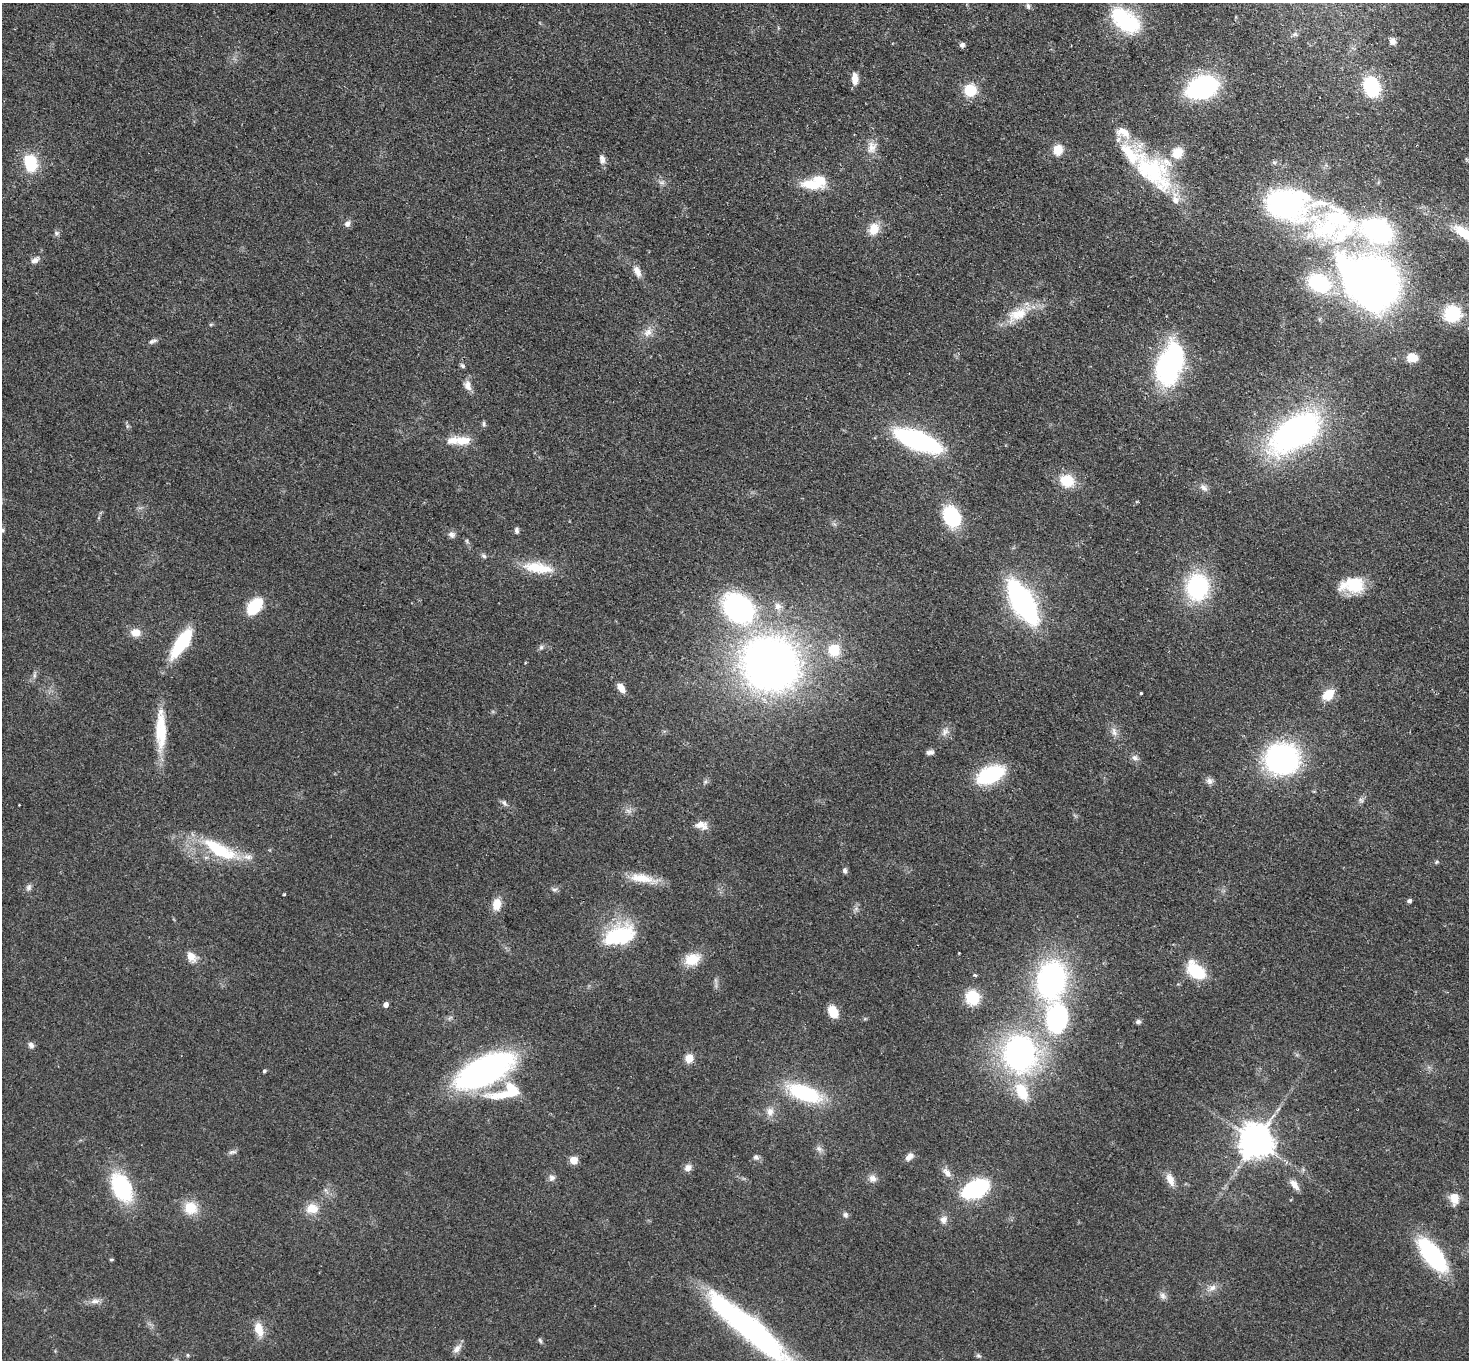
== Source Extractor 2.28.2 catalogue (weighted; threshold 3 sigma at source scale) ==
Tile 10 of 4 x 4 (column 2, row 3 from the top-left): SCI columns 1503-2969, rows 1560-2917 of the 5938 x 5974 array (HDU 1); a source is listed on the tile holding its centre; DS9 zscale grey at full resolution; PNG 1471 x 1362 px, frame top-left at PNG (2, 3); no overlay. Shown black and unused: <1% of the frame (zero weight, under 2 of 3 exposures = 3% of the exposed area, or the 3 px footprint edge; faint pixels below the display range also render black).
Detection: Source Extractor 2.28.2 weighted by HDU 2 'WHT'; one run over the whole footprint, this tile lists its part. Background 0.0594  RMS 0.007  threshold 0.0316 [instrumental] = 3 sigma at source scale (4.5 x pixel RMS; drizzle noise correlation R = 1.50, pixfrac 1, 0.05/0.05 arcsec/px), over >= 5 px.
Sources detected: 150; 7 inside a brighter object's white glare — not listed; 9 inside a brighter listed object's ellipse — not listed separately; the other 134 listed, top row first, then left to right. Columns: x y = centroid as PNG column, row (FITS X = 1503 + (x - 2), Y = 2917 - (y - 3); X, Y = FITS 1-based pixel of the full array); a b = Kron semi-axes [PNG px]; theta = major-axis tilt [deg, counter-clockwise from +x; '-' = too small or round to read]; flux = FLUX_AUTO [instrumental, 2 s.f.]
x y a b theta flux
1028 6 8 5 -75 1.6
1128 23 24 20 -34 52
1393 41 8 7 - 3.3
962 45 6 6 - 2.1
855 79 12 7 -87 6.6
1202 87 22 15 20 130
1371 87 12 9 -72 71
970 90 11 11 - 19
872 147 17 12 83 7.2
1058 150 10 9 - 11
602 159 13 7 -76 3.1
31 163 22 15 -81 24
1152 172 58 37 -42 76
661 182 10 4 0 1.9
811 185 30 12 -10 17
1285 204 43 26 -5 180
347 224 9 7 44 2.8
1336 224 74 54 -2 160
874 229 14 12 69 11
57 233 8 6 0 1.6
1467 235 39 14 -36 24
35 260 12 7 31 3.3
637 271 15 8 -64 5.3
1374 282 38 29 -59 390
1319 283 27 19 -25 51
1452 314 15 14 - 36
1017 315 34 16 26 18
648 332 15 10 48 5.7
151 341 8 6 42 1.9
1412 358 10 8 -6 9.7
462 366 8 4 -45 1.3
1167 369 29 22 -86 100
468 385 13 9 -72 4.7
484 424 7 5 -73 1.4
127 426 7 4 -73 1.2
1295 433 33 17 34 300
463 440 24 11 4 10
918 441 30 11 -22 180
1067 481 15 13 -22 19
1204 488 13 7 -41 3.2
951 516 22 16 -59 38
2 530 5 5 - 1.2
516 530 8 5 -88 1.7
451 534 9 8 - 2.6
467 541 7 4 -72 1
484 556 7 5 -19 1.5
538 568 39 13 -8 21
1353 585 28 16 3 24
1197 587 24 20 83 72
1022 602 28 12 -60 240
254 606 16 10 50 31
778 606 11 9 -48 4.2
738 608 27 20 -41 140
135 633 10 8 2 8
181 643 36 13 56 37
541 647 7 5 68 1.5
834 650 12 11 - 17
770 664 46 41 -28 480
34 676 8 4 -90 1.4
621 687 9 6 -58 7.4
1141 693 3 3 - 0.98
1328 695 13 9 43 13
161 730 50 13 -89 27
945 732 12 8 50 3.8
1114 732 13 7 -75 3.7
930 752 9 6 10 2.5
1135 758 10 7 -30 2.6
1282 759 24 22 3 180
990 775 21 11 23 74
1209 781 10 8 -28 2.9
1361 800 7 5 -45 1.6
504 803 10 5 -56 1.9
19 805 3 2 - 0.49
629 811 9 5 -31 2.2
701 825 15 10 -18 5.8
219 849 51 17 -29 39
1437 862 5 5 - 0.91
845 870 7 5 -76 1.9
641 878 34 11 -8 15
29 887 9 7 67 2.1
554 889 9 4 0 1.5
284 894 3 2 - 0.89
1409 901 4 4 - 2
497 904 14 9 85 8.9
618 935 39 23 23 42
191 957 15 10 -53 6.7
692 959 17 13 18 15
1196 971 23 14 -36 25
975 975 5 3 - 1.2
1051 980 35 25 80 150
972 997 15 14 - 20
385 1005 5 4 - 3.5
833 1012 12 8 -57 13
1057 1019 34 23 85 89
1138 1022 7 5 15 1.8
31 1045 8 7 - 2.3
1020 1053 33 27 89 180
689 1058 9 9 - 6.8
485 1070 44 20 27 240
264 1071 5 4 - 1.1
1022 1092 24 14 -63 22
804 1093 36 15 -21 56
504 1094 53 10 7 24
770 1111 12 10 -88 5
1255 1141 10 9 - 1500
819 1148 9 6 -49 2.5
232 1152 12 5 13 1.9
756 1157 8 7 - 2
909 1157 11 7 45 3.7
573 1160 5 5 - 17
688 1168 10 8 44 3.7
947 1173 14 7 -45 4
552 1178 9 8 - 2.7
872 1178 11 9 -37 3.8
1170 1179 16 9 -67 6.1
1294 1185 15 7 -52 4.9
122 1187 23 14 -66 76
975 1189 24 13 26 76
1454 1198 12 9 -87 9.1
191 1208 16 15 - 14
312 1209 15 13 1 10
845 1215 7 6 - 1.8
943 1220 11 9 64 3.6
1432 1255 31 14 -52 93
111 1259 6 3 8 0.71
1212 1288 11 8 31 4
1163 1296 10 7 -49 2.8
95 1301 14 6 3 3.7
259 1329 19 11 -72 9.1
750 1329 101 20 -41 170
540 1340 7 4 -63 1.1
457 1349 15 7 45 3.8
188 1355 6 4 -90 0.72
978 1355 7 5 -17 1.3
Isophote crosses this tile's border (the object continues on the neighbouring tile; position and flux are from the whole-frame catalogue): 3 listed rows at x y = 1467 235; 2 530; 750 1329